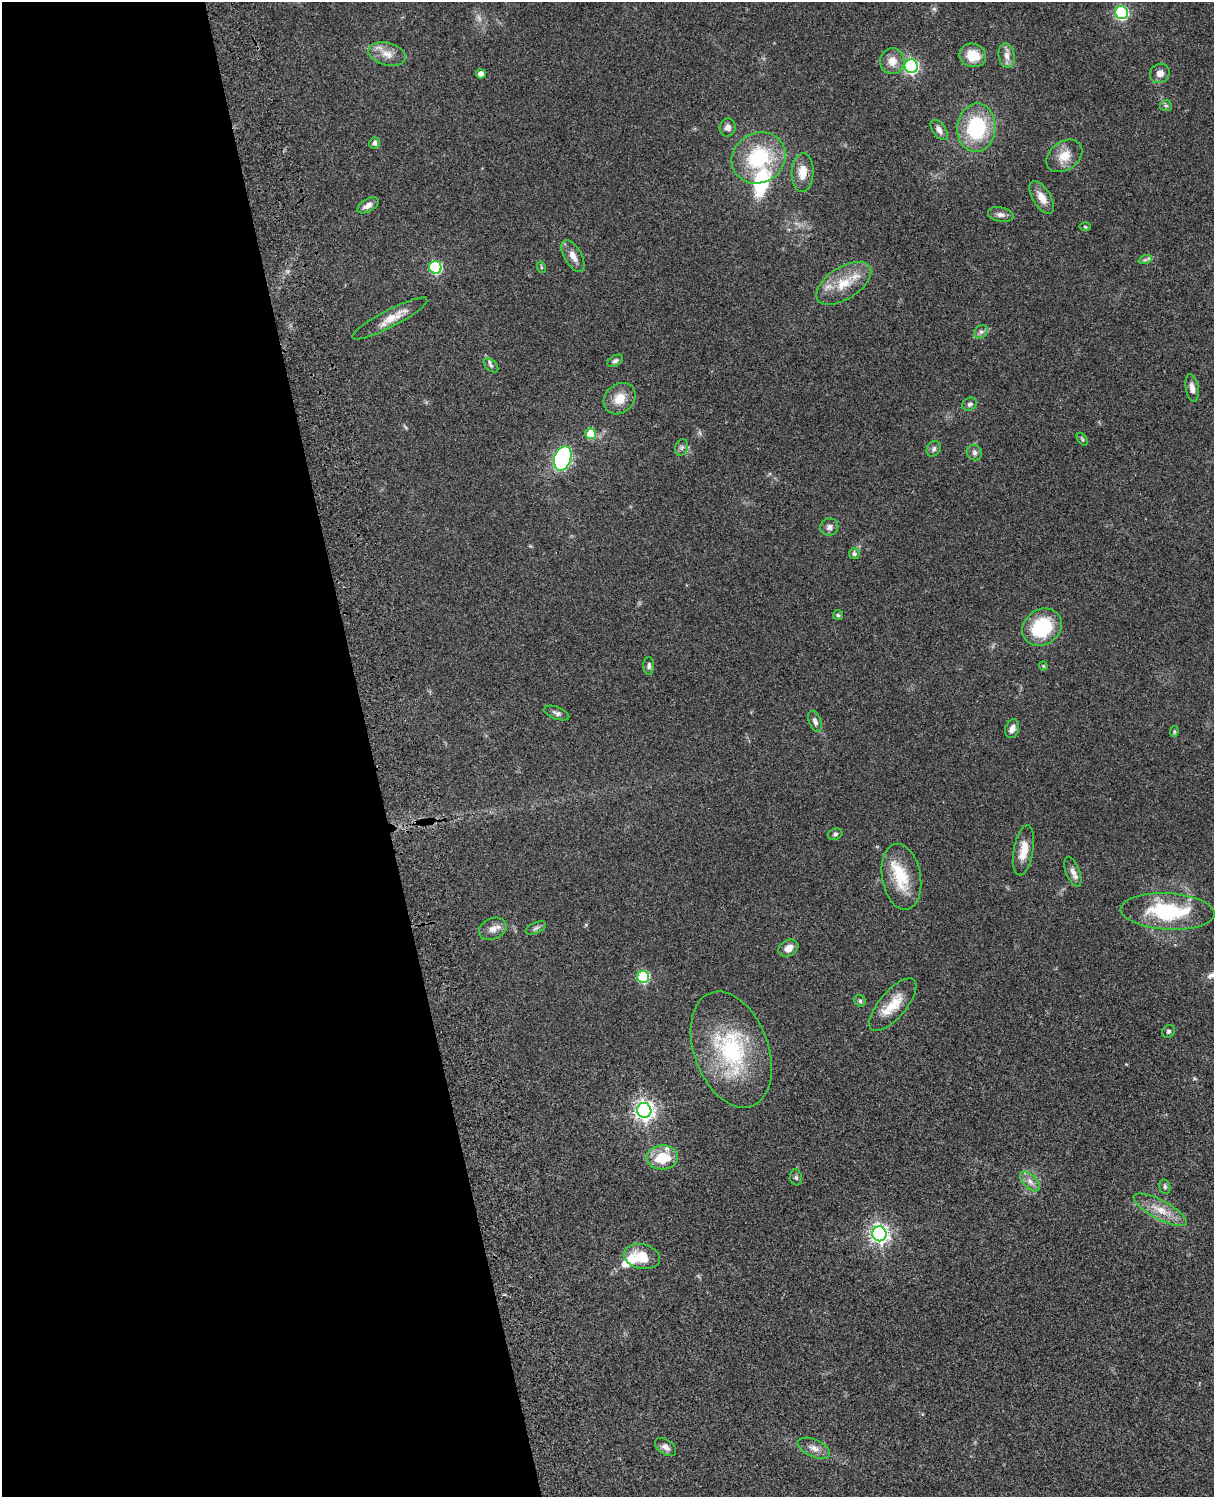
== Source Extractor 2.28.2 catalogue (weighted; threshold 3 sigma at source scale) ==
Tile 5 of 4 x 3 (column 1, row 2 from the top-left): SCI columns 121-1332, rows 1773-3267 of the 5087 x 4926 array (HDU 1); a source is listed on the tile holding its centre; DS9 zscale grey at full resolution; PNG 1216 x 1499 px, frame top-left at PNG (2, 2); each listed source drawn as its Kron ellipse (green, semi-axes under 4 px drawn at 4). Shown black and unused: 31% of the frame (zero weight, under 3 of 4 exposures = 6% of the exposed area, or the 3 px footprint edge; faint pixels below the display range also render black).
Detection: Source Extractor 2.28.2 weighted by HDU 2 'WHT'; one run over the whole footprint, this tile lists its part. Background 0.0768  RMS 0.0058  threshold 0.0259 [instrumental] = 3 sigma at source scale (4.5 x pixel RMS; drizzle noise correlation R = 1.50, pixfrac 1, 0.05/0.05 arcsec/px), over >= 5 px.
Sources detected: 76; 1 too faint to see at this stretch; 1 inside a brighter object's white glare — neither listed nor drawn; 3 inside a brighter listed object's ellipse — not listed separately; the other 71 listed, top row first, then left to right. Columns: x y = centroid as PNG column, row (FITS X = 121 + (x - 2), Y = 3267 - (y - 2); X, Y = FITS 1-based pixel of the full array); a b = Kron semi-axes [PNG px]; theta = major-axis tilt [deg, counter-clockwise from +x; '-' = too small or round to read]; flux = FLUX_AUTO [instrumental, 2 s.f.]
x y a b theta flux
1122 13 6 6 - 84
387 54 19 11 -14 6.6
973 55 13 11 -18 13
1007 56 12 8 -80 3.9
892 61 13 12 - 6.4
911 66 7 6 - 100
1160 73 10 9 - 3.9
481 74 5 4 - 3.1
1166 106 6 5 - 1.1
728 127 9 8 - 2.7
976 128 24 19 85 41
939 130 11 6 -54 3.1
374 143 5 5 - 1.9
1064 156 19 14 36 9.1
759 158 28 25 31 39
803 173 19 11 87 7.9
1042 197 18 9 -59 5.8
368 205 12 6 30 3.4
1001 215 13 7 -12 2.7
1085 227 5 3 - 0.58
573 256 17 8 -60 5
1145 260 7 4 18 1
435 267 6 6 - 68
541 267 6 4 -72 0.66
844 283 31 16 32 16
390 318 42 8 28 9.2
981 332 7 6 - 1.6
615 361 8 5 32 1.5
491 365 9 5 -42 1.3
1192 388 14 6 -81 3.5
620 399 17 14 43 8.8
970 404 7 6 - 1.6
591 434 5 5 - 16
1082 439 7 4 -54 0.77
682 447 8 6 70 1.5
934 449 8 6 62 1.7
974 453 8 7 - 1.8
563 458 12 8 73 93
829 527 9 8 - 2.3
854 554 5 5 - 1.5
838 615 5 5 - 0.86
1042 627 21 17 36 33
649 666 9 5 90 1.5
1043 666 4 4 - 0.55
557 713 13 6 -21 2
815 721 11 6 -70 2.3
1012 729 9 6 72 3.3
1174 732 5 4 - 0.69
835 834 7 5 20 1.3
1024 850 25 9 79 8.3
1073 872 16 6 -69 3.3
901 877 33 19 -80 21
1168 911 47 18 -3 46
536 928 11 5 25 1.6
493 929 14 10 24 4.2
788 948 10 8 29 4.2
643 977 6 6 - 46
860 1001 6 5 - 0.96
893 1005 33 13 50 13
1168 1031 7 6 - 1.1
731 1050 60 37 -70 62
644 1110 7 7 - 290
662 1157 16 12 3 16
796 1177 8 6 -75 1.2
1030 1181 12 6 -44 3.3
1165 1187 7 5 -76 1.1
1160 1210 30 9 -28 9.5
879 1234 7 7 - 260
642 1257 18 12 -13 14
665 1447 12 7 -34 2.9
814 1448 17 8 -24 4.5